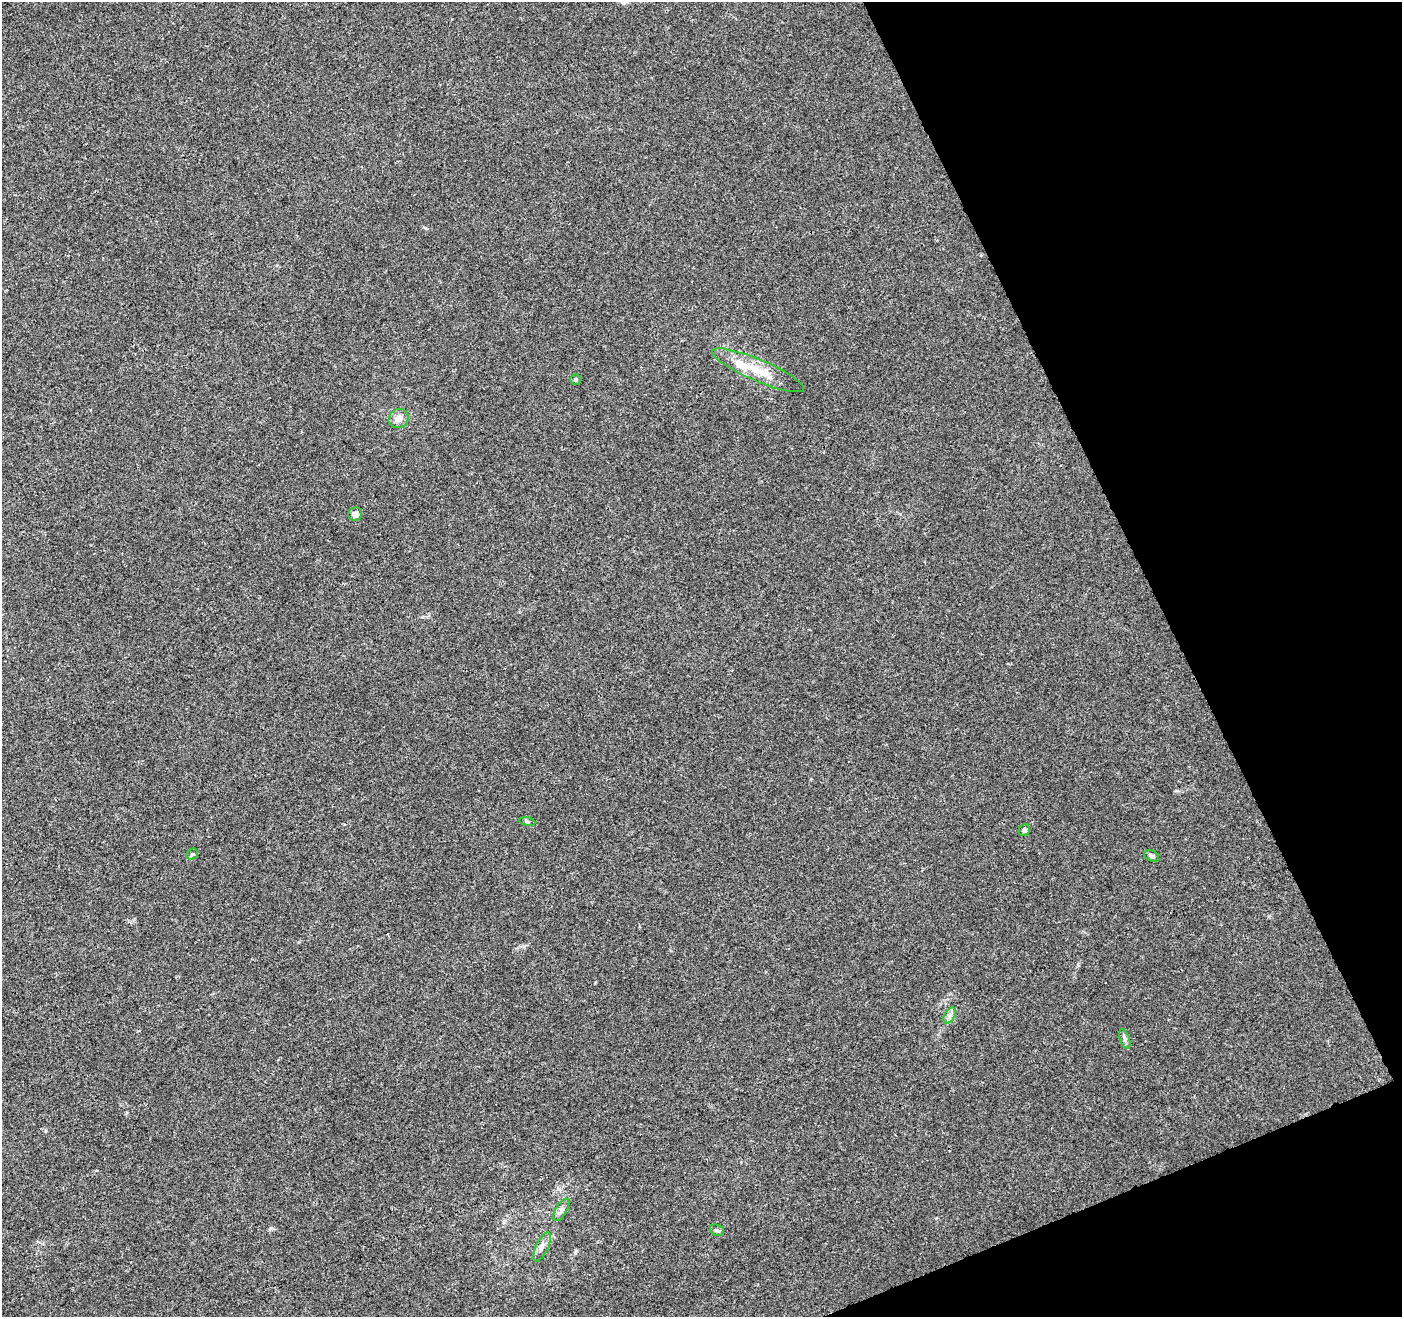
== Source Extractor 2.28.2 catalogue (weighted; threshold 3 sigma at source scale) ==
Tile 12 of 4 x 4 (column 4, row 3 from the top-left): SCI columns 4259-5658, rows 1486-2800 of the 5711 x 5544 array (HDU 1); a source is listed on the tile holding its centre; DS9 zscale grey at full resolution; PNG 1404 x 1319 px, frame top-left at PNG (2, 2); each listed source drawn as its Kron ellipse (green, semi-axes under 4 px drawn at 4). Shown black and unused: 20% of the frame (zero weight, under 3 of 4 exposures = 5% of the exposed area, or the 3 px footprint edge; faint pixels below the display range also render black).
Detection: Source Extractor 2.28.2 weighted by HDU 2 'WHT'; one run over the whole footprint, this tile lists its part. Background 0.00813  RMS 0.0027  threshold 0.0121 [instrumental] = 3 sigma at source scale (4.5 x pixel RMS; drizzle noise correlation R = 1.50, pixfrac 1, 0.0396/0.0396 arcsec/px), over >= 5 px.
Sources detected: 13; all 13 listed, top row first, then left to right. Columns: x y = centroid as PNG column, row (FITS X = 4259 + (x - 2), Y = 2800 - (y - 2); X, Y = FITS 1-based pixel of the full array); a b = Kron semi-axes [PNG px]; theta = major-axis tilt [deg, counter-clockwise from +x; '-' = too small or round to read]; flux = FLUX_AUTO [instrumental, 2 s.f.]
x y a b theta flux
758 370 49 11 -23 7.7
575 379 5 5 - 0.39
399 418 10 9 - 1.7
355 514 7 6 - 1.2
527 822 8 4 -9 0.41
1024 830 6 5 - 0.7
192 854 6 5 - 0.44
1152 856 8 5 -25 0.61
950 1015 9 5 59 0.87
1125 1039 10 5 -72 0.66
561 1210 12 5 59 1
717 1230 7 5 -22 0.53
542 1247 16 6 64 1.4
Unlisted compact peaks at least as high as the median listed source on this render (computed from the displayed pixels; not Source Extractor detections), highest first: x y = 425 228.